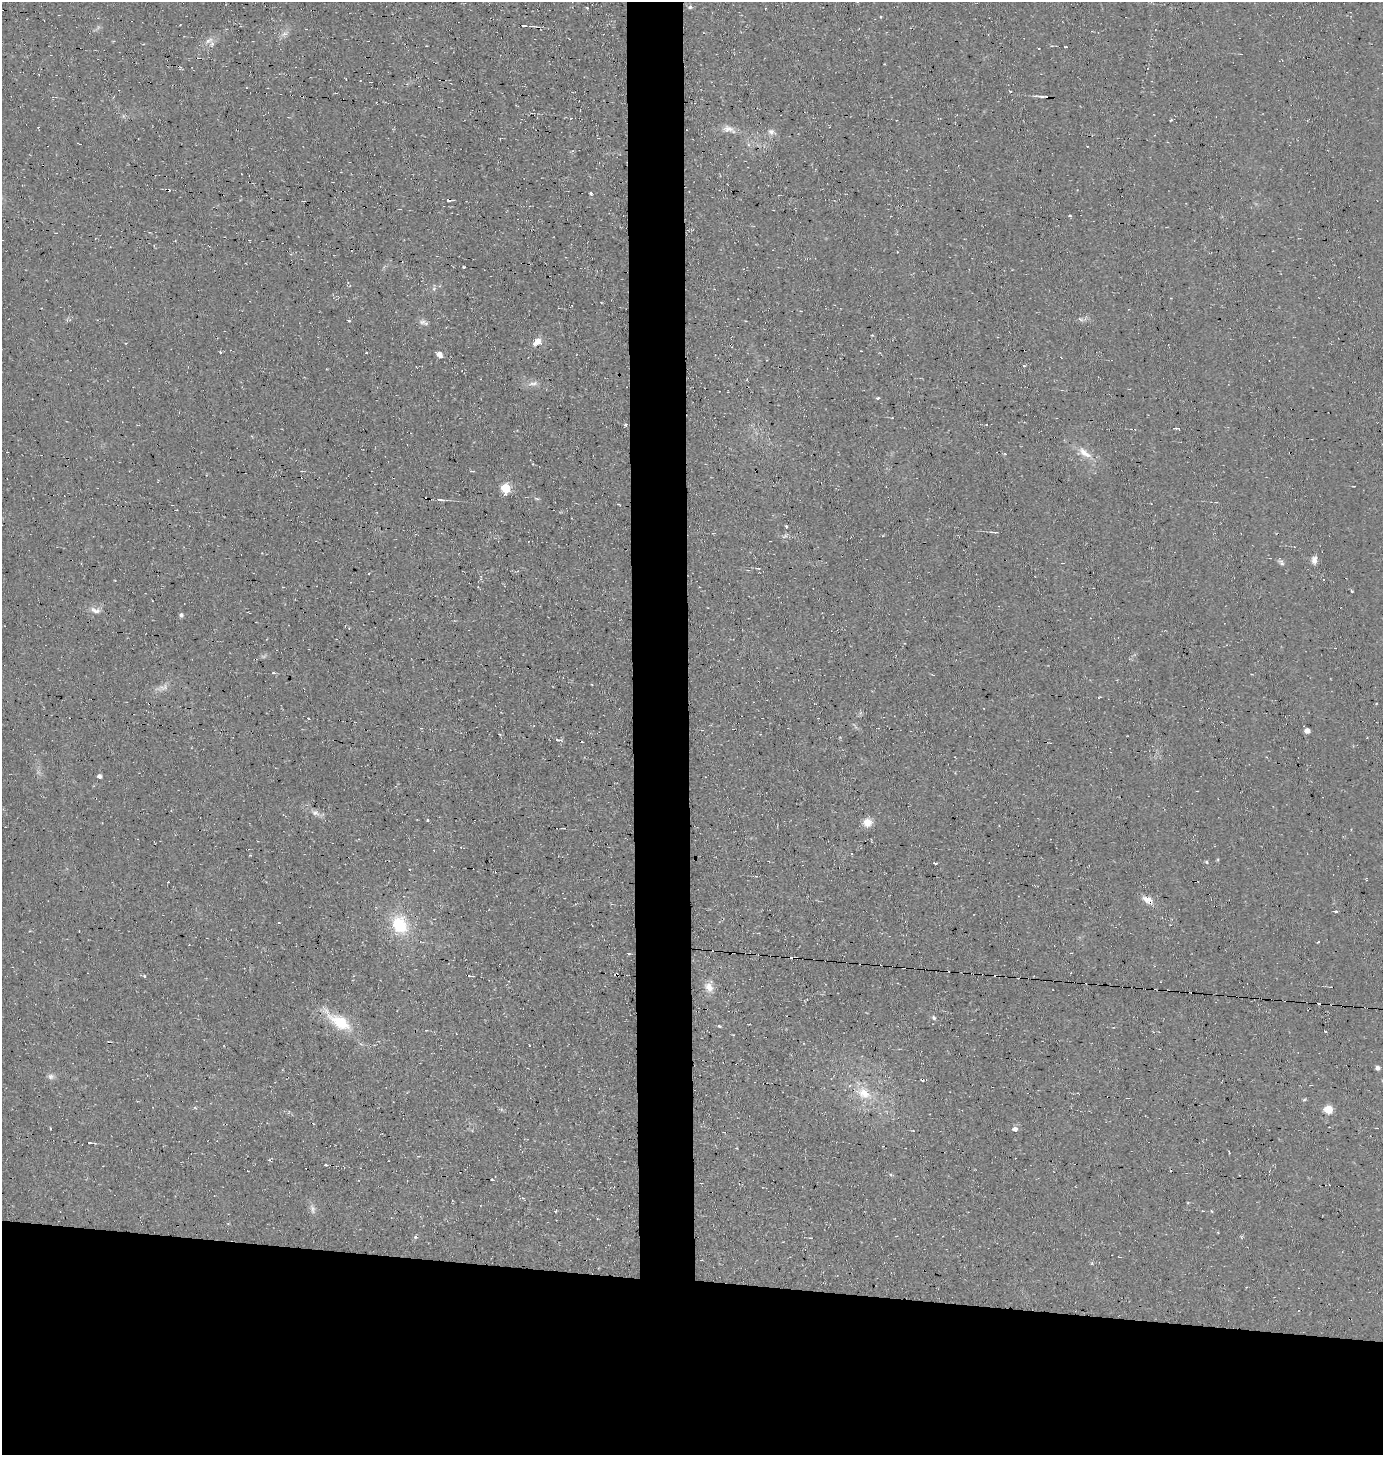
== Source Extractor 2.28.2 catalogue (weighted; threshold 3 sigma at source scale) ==
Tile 8 of 3 x 3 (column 2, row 3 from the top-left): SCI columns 1533-2913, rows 1-1453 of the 4393 x 4360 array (HDU 1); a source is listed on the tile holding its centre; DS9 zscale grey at full resolution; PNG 1385 x 1457 px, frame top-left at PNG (2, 2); no overlay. Shown black and unused: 16% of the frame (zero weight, under 2 of 3 exposures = <1% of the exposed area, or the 3 px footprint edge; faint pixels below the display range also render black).
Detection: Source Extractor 2.28.2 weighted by HDU 2 'WHT'; one run over the whole footprint, this tile lists its part. Background 0.0466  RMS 0.0094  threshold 0.0422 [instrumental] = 3 sigma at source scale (4.5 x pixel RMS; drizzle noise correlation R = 1.50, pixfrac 1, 0.05/0.05 arcsec/px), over >= 5 px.
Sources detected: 104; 1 too faint to see at this stretch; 10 cosmic-ray / hot-pixel residue — not listed; the other 93 listed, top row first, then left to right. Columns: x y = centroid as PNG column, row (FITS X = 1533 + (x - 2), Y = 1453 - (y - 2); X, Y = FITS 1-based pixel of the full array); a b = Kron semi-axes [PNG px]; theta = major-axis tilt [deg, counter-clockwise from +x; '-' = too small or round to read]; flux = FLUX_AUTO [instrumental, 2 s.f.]
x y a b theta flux
690 7 7 5 5 1.8
587 8 4 2 - 1.1
881 17 3 3 - 1.1
524 26 5 3 - 1.9
532 26 8 2 0 1.3
285 34 6 4 71 2.4
209 40 14 6 31 5.6
1066 47 3 2 - 1.1
1041 96 14 2 -2 2
532 113 3 2 - 0.66
123 116 6 4 -71 1.5
729 129 19 9 -19 7.7
771 132 11 8 -27 4.5
79 144 3 2 - 1.1
591 194 4 3 - 1.7
449 200 4 3 - 4.8
1070 216 3 3 - 4.3
463 267 5 3 - 1.1
743 269 3 2 - 0.6
434 289 6 5 - 1.9
1081 319 7 4 -20 1.8
348 320 3 3 - 2.6
422 322 10 8 9 3.8
537 342 13 9 32 7.5
861 351 2 2 - 0.68
220 352 3 3 - 1.2
440 354 8 6 -49 5.2
1024 366 3 3 - 1
533 383 16 6 10 5.5
878 398 3 3 - 4.7
626 425 3 3 - 19
1179 428 4 3 - 7.6
1084 453 24 9 -38 13
1005 454 4 3 - 0.97
473 471 4 3 - 1.1
506 488 6 6 - 39
440 500 11 4 -4 2.3
1216 502 4 3 - 0.79
786 526 3 3 - 2.6
994 532 9 3 -6 1.8
416 534 4 3 - 0.73
1314 560 9 7 87 5.2
1281 563 12 5 -42 2.9
758 568 4 3 - 1.2
748 570 4 2 - 0.8
369 573 3 3 - 0.8
1352 591 3 3 - 1.2
95 610 14 7 -13 5.7
181 615 4 4 - 2.6
1118 638 4 3 - 0.63
273 673 5 3 - 1.1
163 687 19 8 16 6.5
1376 704 3 2 - 0.73
860 713 7 4 71 1.5
1307 731 5 4 - 6
557 740 4 3 - 4.4
99 776 5 4 - 2.7
315 813 13 8 -25 5.1
427 820 3 3 - 1.8
868 823 10 9 - 10
1206 862 5 4 - 1.5
935 863 4 3 - 1.5
1366 879 4 3 - 0.71
168 882 3 2 - 0.7
1147 899 16 9 -8 7.9
1336 911 3 3 - 4.9
400 925 25 19 -60 39
1318 942 4 2 - 0.83
629 954 5 3 - 0.96
796 958 3 2 - 0.83
144 976 4 4 - 1.1
709 987 12 9 -48 9.4
1286 1001 2 2 - 1.5
934 1018 6 5 - 1.9
339 1021 36 13 -35 38
426 1030 4 2 - 0.68
1378 1068 5 4 - 3
51 1076 9 7 0 3.4
922 1079 3 3 - 1.9
864 1094 21 12 -19 20
1304 1099 6 4 30 1.2
1328 1109 6 5 - 31
50 1128 4 2 - 0.7
1015 1129 7 7 - 3.3
89 1143 4 2 - 1.3
325 1165 3 3 - 8.2
492 1180 3 3 - 4.7
313 1209 15 6 -79 4.2
555 1211 4 3 - 0.94
1212 1211 4 3 - 0.79
391 1217 4 2 - 0.61
415 1237 5 4 - 1.6
1120 1257 4 2 - 1.5
Overlapping masked pixels (flux is a lower limit): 4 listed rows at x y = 449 200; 796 958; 1286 1001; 922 1079
Unlisted compact peaks at least as high as the median listed source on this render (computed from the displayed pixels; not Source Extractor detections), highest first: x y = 719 1026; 1171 120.